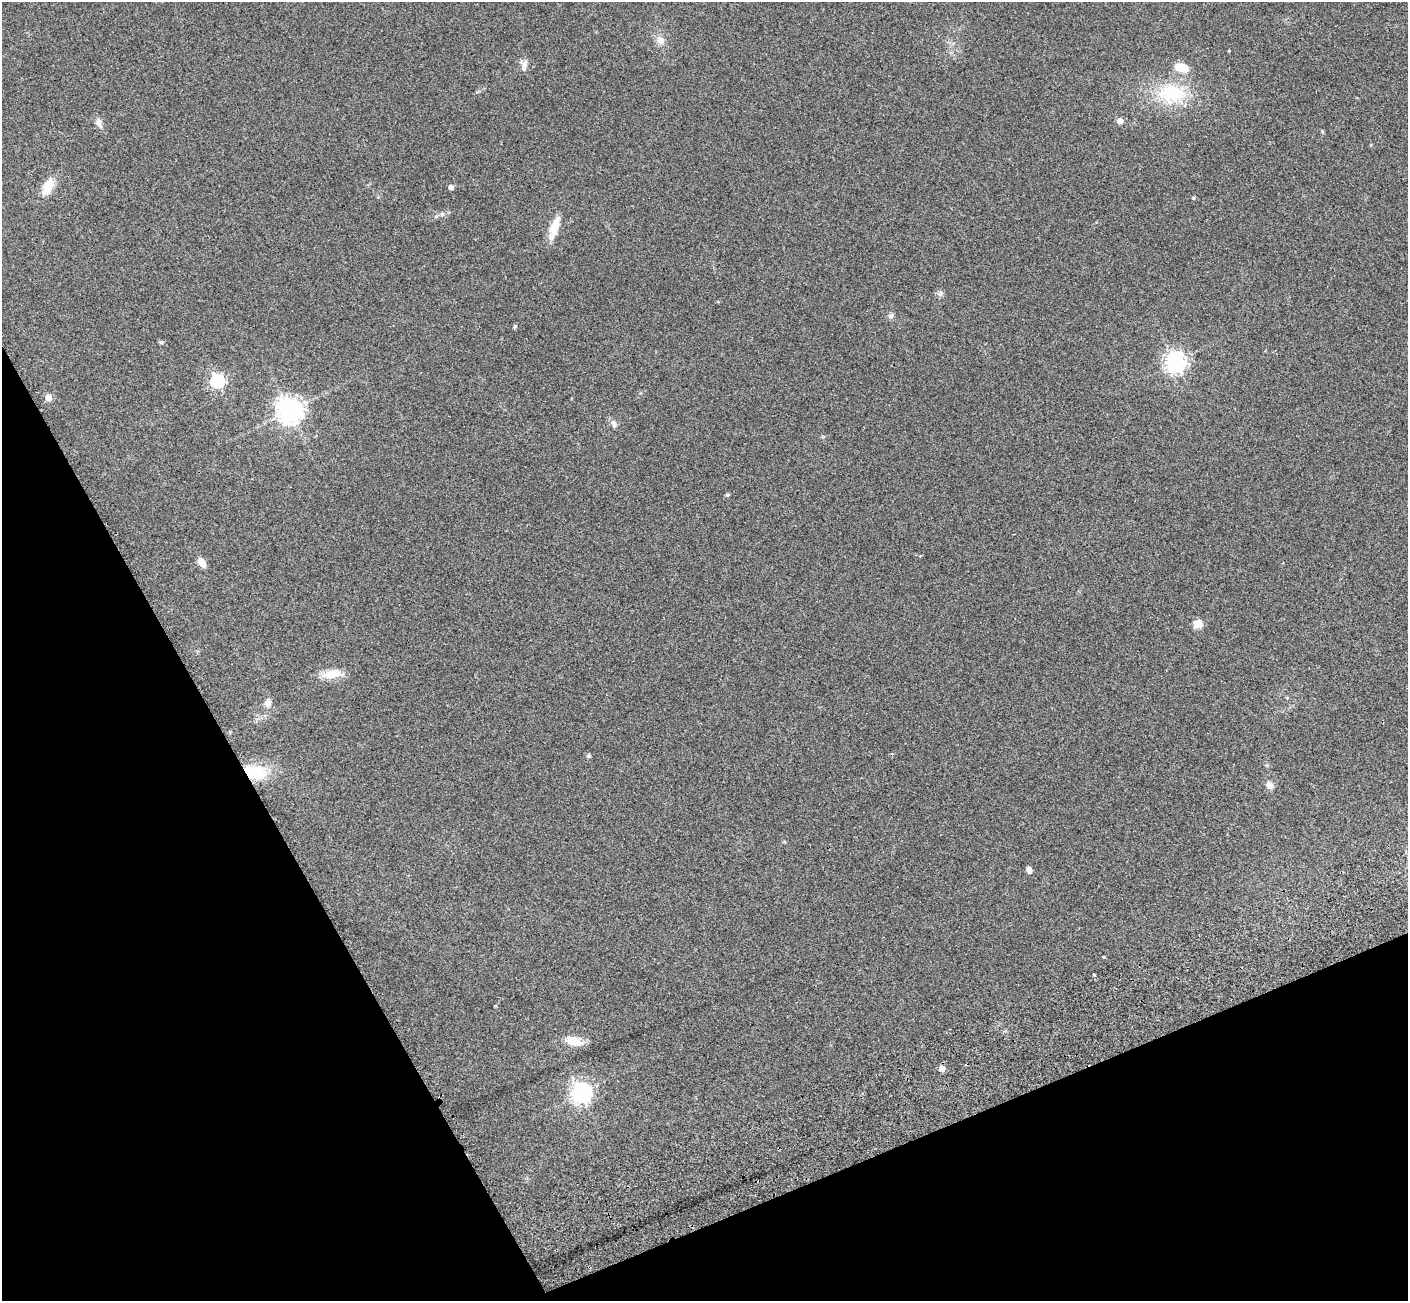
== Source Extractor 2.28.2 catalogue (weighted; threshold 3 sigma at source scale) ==
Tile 14 of 4 x 4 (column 2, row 4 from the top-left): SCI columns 1523-2928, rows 391-1689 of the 5822 x 5851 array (HDU 1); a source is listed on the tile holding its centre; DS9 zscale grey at full resolution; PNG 1410 x 1303 px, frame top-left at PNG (2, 2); no overlay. Shown black and unused: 23% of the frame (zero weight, under 2 of 3 exposures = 7% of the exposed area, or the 3 px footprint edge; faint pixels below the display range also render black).
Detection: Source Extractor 2.28.2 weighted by HDU 2 'WHT'; one run over the whole footprint, this tile lists its part. Background 0.0562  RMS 0.0082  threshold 0.0368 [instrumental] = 3 sigma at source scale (4.5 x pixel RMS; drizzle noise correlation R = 1.50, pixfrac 1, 0.05/0.05 arcsec/px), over >= 5 px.
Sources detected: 37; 1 cosmic-ray / hot-pixel residue — not listed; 1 inside a brighter listed object's ellipse — not listed separately; the other 35 listed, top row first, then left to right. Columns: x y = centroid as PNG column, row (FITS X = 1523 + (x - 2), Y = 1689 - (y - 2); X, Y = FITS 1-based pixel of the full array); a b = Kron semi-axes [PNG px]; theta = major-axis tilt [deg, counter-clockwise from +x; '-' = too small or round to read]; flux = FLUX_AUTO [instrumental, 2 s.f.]
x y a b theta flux
660 40 11 10 - 6
525 64 11 8 64 3.4
1181 68 15 9 -17 13
1171 93 42 26 -2 47
1120 121 4 4 - 9
99 123 15 7 -67 4.1
48 187 21 10 64 15
451 187 4 4 - 3.8
1193 198 4 4 - 1
442 214 7 5 45 1.7
436 216 6 4 19 1.1
554 228 29 10 72 13
940 293 9 7 2 2.5
891 316 8 6 72 2.4
515 326 6 4 45 0.98
161 342 7 4 -8 1.4
1176 362 7 7 - 460
217 381 6 6 - 170
48 398 5 4 - 14
289 411 8 8 - 680
614 424 11 7 -72 3.1
727 495 5 4 - 1.1
201 562 8 6 -55 8.9
1198 624 10 9 - 7.1
332 674 22 9 6 15
268 703 10 8 75 5.1
588 756 6 5 - 1.3
255 772 28 17 -8 31
1269 785 11 9 -60 4.1
1029 869 6 5 - 4.5
1104 957 4 3 - 0.54
1094 975 3 3 - 1.8
574 1041 20 10 -18 13
942 1069 5 4 - 8.8
581 1093 7 7 - 470
Overlapping masked pixels (flux is a lower limit): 1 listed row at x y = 255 772